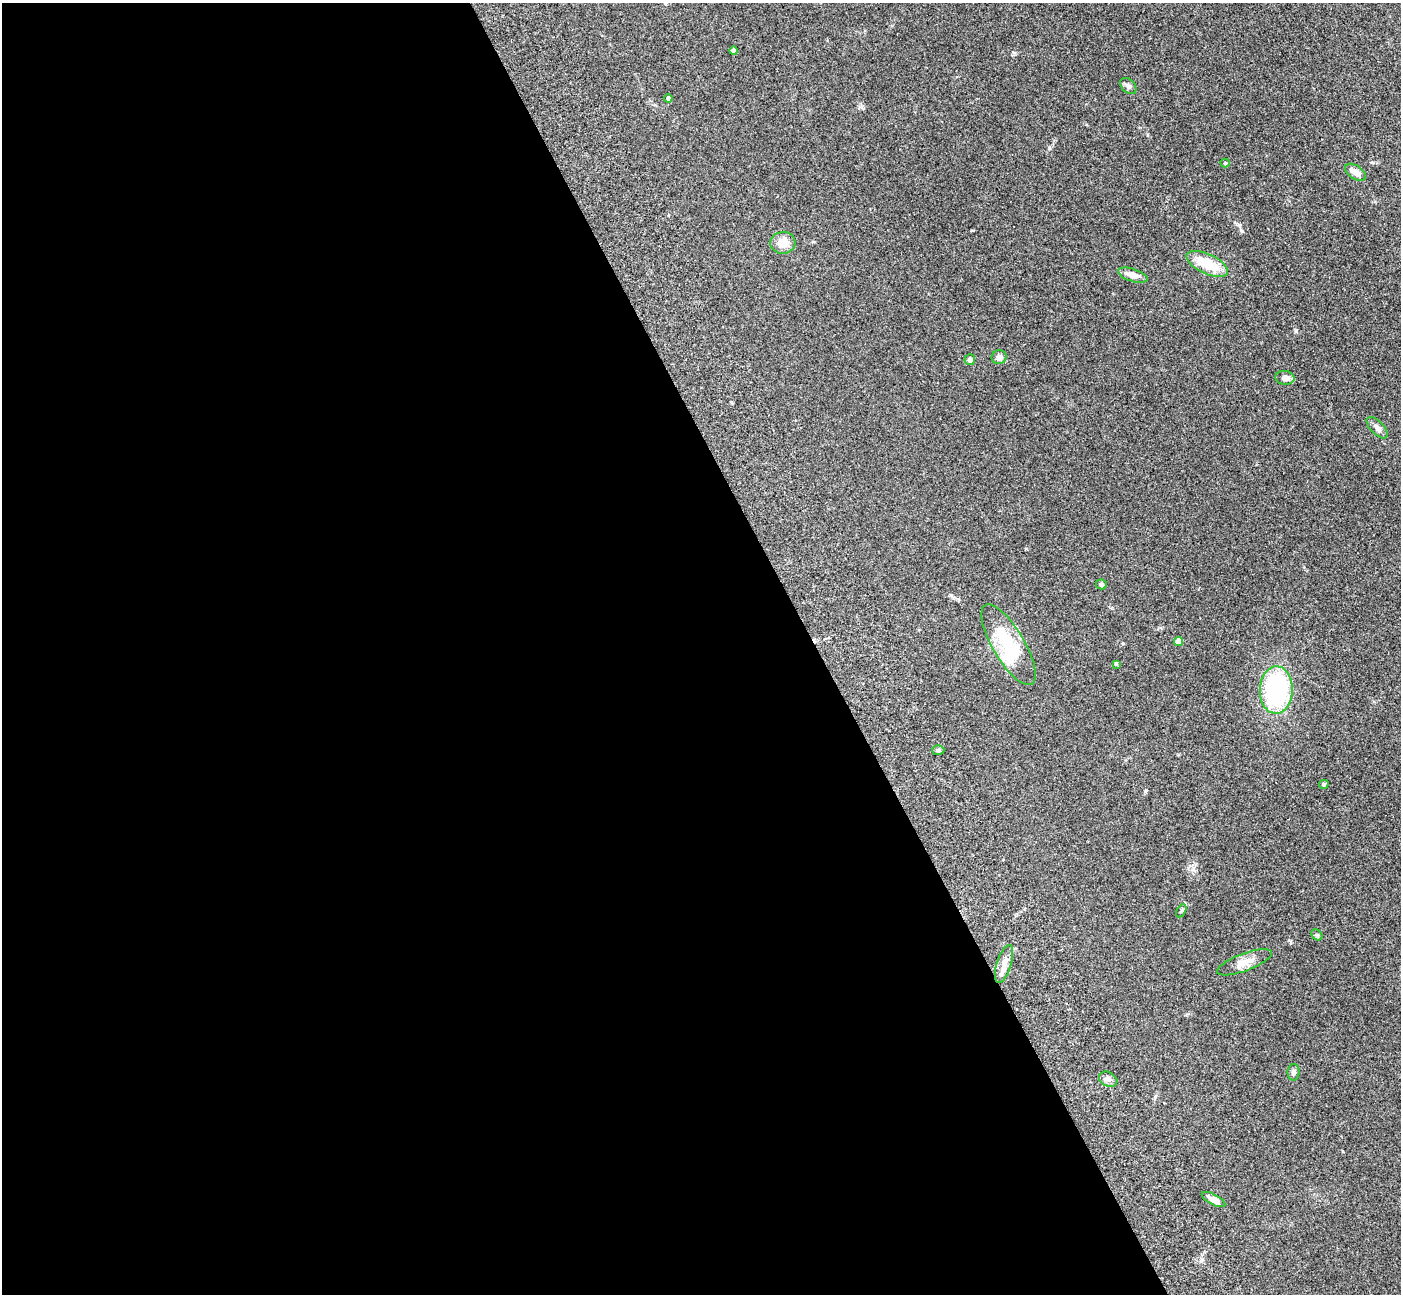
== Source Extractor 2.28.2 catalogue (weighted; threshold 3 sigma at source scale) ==
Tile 9 of 4 x 4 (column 1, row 3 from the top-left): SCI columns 157-1555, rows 1764-3055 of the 5911 x 5897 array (HDU 1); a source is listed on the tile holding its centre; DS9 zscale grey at full resolution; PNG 1403 x 1296 px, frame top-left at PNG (2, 3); each listed source drawn as its Kron ellipse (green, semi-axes under 4 px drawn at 4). Shown black and unused: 58% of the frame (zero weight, under 3 of 5 exposures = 10% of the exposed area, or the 3 px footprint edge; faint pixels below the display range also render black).
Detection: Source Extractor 2.28.2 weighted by HDU 2 'WHT'; one run over the whole footprint, this tile lists its part. Background 0.245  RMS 0.0081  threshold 0.0366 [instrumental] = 3 sigma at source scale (4.5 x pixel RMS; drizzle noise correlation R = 1.50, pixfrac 1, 0.05/0.05 arcsec/px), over >= 5 px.
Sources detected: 29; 2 inside a brighter object's white glare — neither listed nor drawn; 1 inside a brighter listed object's ellipse — not listed separately; the other 26 listed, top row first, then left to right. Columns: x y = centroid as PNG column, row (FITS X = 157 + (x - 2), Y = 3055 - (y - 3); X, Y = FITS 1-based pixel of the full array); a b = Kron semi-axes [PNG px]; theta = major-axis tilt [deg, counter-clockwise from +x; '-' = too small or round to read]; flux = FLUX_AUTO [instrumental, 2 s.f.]
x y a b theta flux
734 51 4 4 - 2.3
1128 86 9 6 -43 2.3
668 98 4 4 - 1.9
1225 163 4 4 - 0.74
1355 172 12 6 -33 6.6
783 243 12 11 - 9.2
1207 264 22 9 -25 23
1133 275 15 6 -17 6.4
999 357 7 7 - 4
970 360 5 5 - 2.2
1285 378 9 7 -6 5.1
1377 428 13 6 -46 3.7
1101 584 5 5 - 2.3
1179 641 4 4 - 9
1009 645 46 16 -59 38
1116 664 3 3 - 1.1
1276 690 23 16 88 100
938 750 6 5 - 1.4
1324 784 4 4 - 1.2
1181 911 7 4 61 1.3
1317 935 6 4 -43 1
1244 962 29 9 20 8.5
1004 964 20 7 73 6.6
1294 1072 8 6 89 2.7
1108 1079 10 7 -28 2.9
1213 1199 13 5 -28 4.8
Unlisted compact peaks at least as high as the median listed source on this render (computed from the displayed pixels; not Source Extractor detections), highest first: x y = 1049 148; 1242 231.